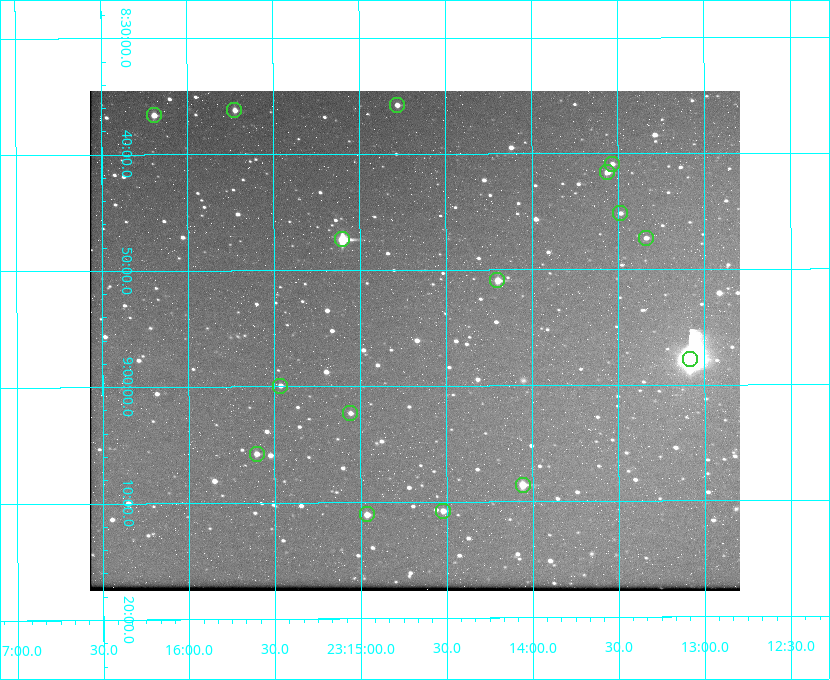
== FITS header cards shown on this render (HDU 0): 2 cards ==
NAXIS1  =                  650 / Width of table row in bytes
NAXIS2  =                  500 / Number of rows in table

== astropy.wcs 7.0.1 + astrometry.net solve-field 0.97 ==
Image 650 x 500 px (HDU 0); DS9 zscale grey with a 90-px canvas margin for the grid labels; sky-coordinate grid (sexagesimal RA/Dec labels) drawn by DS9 from the SOLVED WCS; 16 Tycho-2 reference stars matched to detected sources circled (green)
Header WCS: none
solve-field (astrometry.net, Tycho-2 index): SOLVED blind (the file carries no WCS)
Solved WCS: RA---TAN-SIP/DEC--TAN-SIP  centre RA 23:14:41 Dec +08:56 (348.67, +8.93 deg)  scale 5.17 arcsec/px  FOV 56.0' x 43.1'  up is -180 deg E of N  parity flipped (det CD > 0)
(file carries no celestial WCS; the grid is the blind solution)
Tycho-2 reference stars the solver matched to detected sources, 16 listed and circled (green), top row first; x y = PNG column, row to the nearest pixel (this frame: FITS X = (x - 90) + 1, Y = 500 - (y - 91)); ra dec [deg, ICRS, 3 dp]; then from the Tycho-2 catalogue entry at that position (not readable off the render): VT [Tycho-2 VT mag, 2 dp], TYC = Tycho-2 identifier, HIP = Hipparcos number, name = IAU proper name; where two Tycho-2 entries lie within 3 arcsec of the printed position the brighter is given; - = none
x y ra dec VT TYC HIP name
397 105 348.695 +8.597 11.30 1161-1571-1 - -
234 110 348.931 +8.603 11.18 1161-1110-1 - -
154 115 349.048 +8.610 11.72 1161-1223-1 - -
612 164 348.383 +8.682 11.92 1161-890-1 - -
607 172 348.391 +8.694 11.47 1161-728-1 - -
620 213 348.371 +8.753 12.36 1161-1249-1 - -
646 238 348.335 +8.788 11.88 1161-938-1 - -
342 239 348.775 +8.789 8.97 1161-884-1 114784 -
497 280 348.550 +8.849 10.80 1161-574-1 - -
690 359 348.271 +8.963 6.92 1161-1161-1 114608 -
280 386 348.866 +8.999 11.82 1161-694-1 - -
350 413 348.765 +9.039 11.87 1161-1547-1 - -
257 454 348.901 +9.097 11.97 1161-534-1 - -
523 485 348.514 +9.143 10.38 1161-1071-1 - -
443 511 348.631 +9.180 11.26 1161-1559-1 - -
367 514 348.741 +9.184 11.62 1161-452-1 - -